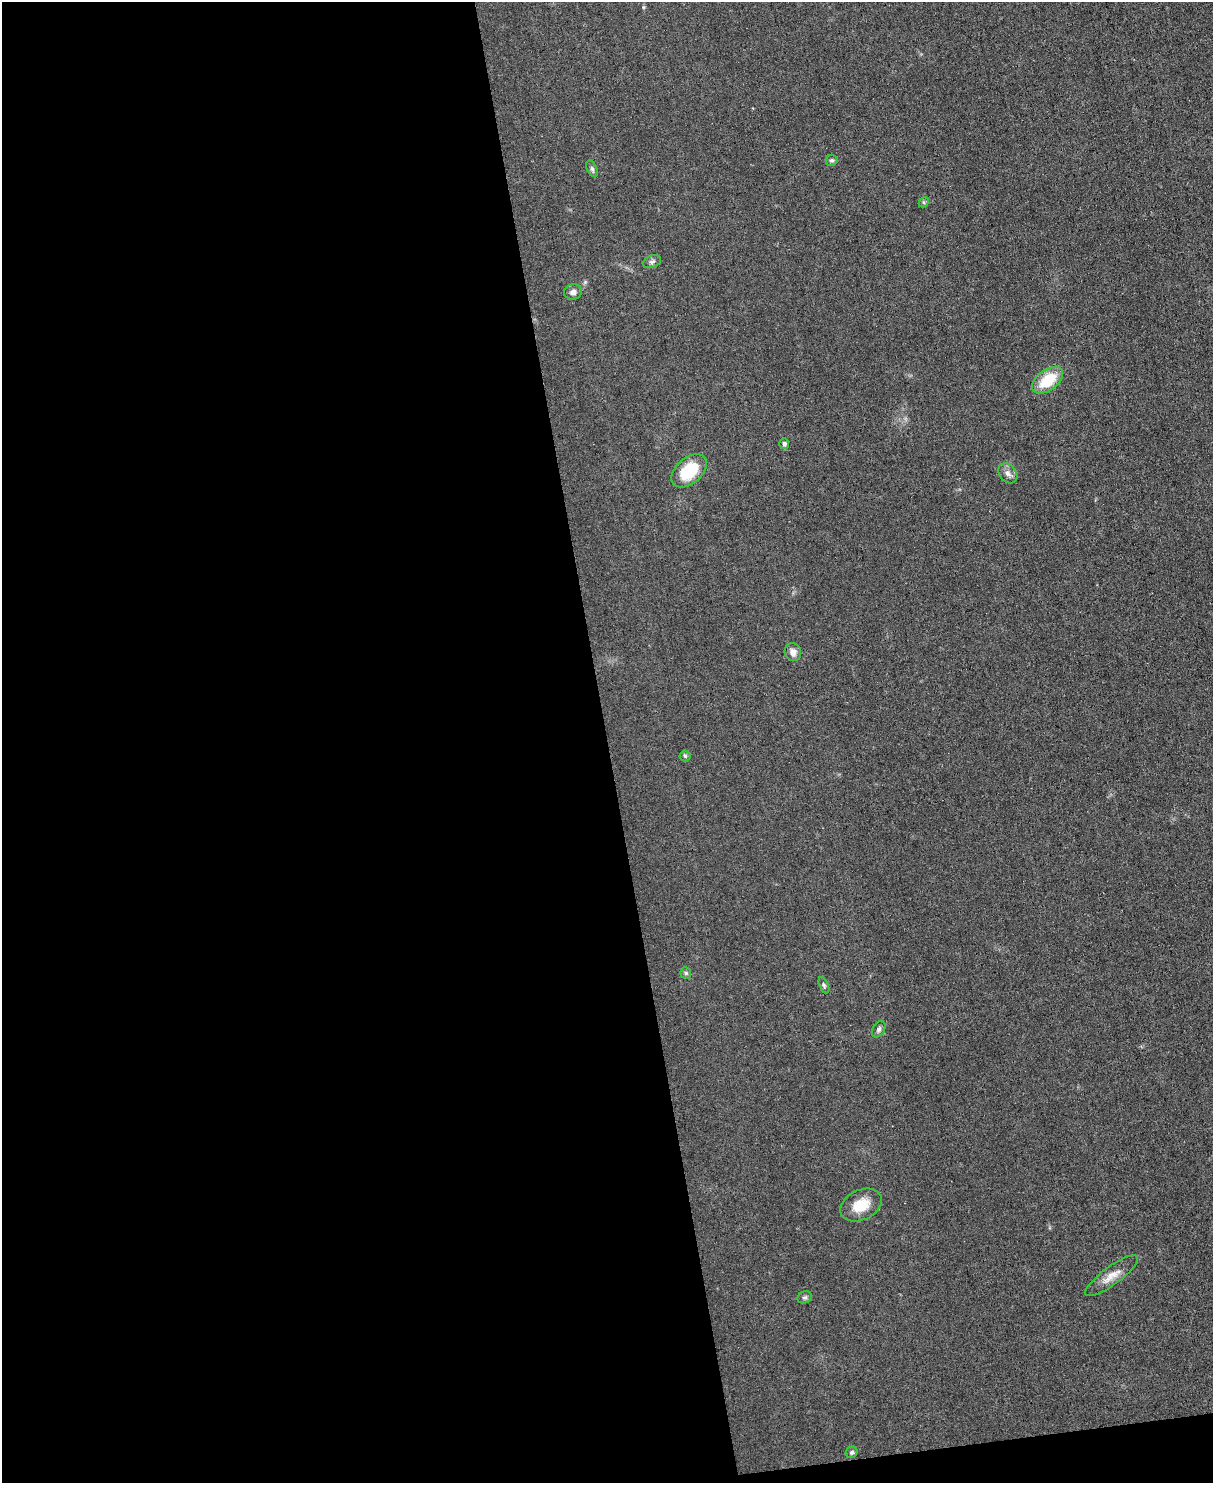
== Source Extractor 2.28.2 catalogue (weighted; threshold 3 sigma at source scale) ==
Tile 9 of 4 x 3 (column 1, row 3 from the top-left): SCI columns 1-1211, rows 138-1618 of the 4847 x 4831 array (HDU 1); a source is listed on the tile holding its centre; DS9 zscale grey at full resolution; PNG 1215 x 1485 px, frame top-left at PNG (2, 2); each listed source drawn as its Kron ellipse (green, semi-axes under 4 px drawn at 4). Shown black and unused: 51% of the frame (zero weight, under 3 of 6 exposures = <1% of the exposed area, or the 3 px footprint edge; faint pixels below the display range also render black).
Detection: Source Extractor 2.28.2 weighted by HDU 2 'WHT'; one run over the whole footprint, this tile lists its part. Background 0.0265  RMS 0.0038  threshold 0.0153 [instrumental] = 3 sigma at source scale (4.09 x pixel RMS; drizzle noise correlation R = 1.36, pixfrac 0.8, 0.05/0.05 arcsec/px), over >= 5 px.
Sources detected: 18; all 18 listed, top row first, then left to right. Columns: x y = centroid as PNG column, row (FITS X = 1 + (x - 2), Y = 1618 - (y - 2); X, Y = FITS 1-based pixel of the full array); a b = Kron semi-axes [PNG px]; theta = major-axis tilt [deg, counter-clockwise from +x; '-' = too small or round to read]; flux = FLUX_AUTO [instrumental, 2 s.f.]
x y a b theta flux
832 160 6 5 - 0.76
592 169 9 5 -65 0.78
924 202 5 4 - 0.51
652 262 9 6 20 1
573 292 9 7 14 1.6
1048 380 17 10 36 12
784 444 5 5 - 0.93
689 471 20 13 41 15
1008 473 11 8 -50 1.8
793 652 9 8 - 2.3
685 756 5 5 - 0.61
686 973 6 5 - 0.61
824 985 8 4 -66 0.69
879 1029 9 5 59 0.95
861 1205 22 15 25 8.1
1112 1276 32 9 36 4.4
805 1297 7 6 - 0.8
852 1452 6 5 - 0.79